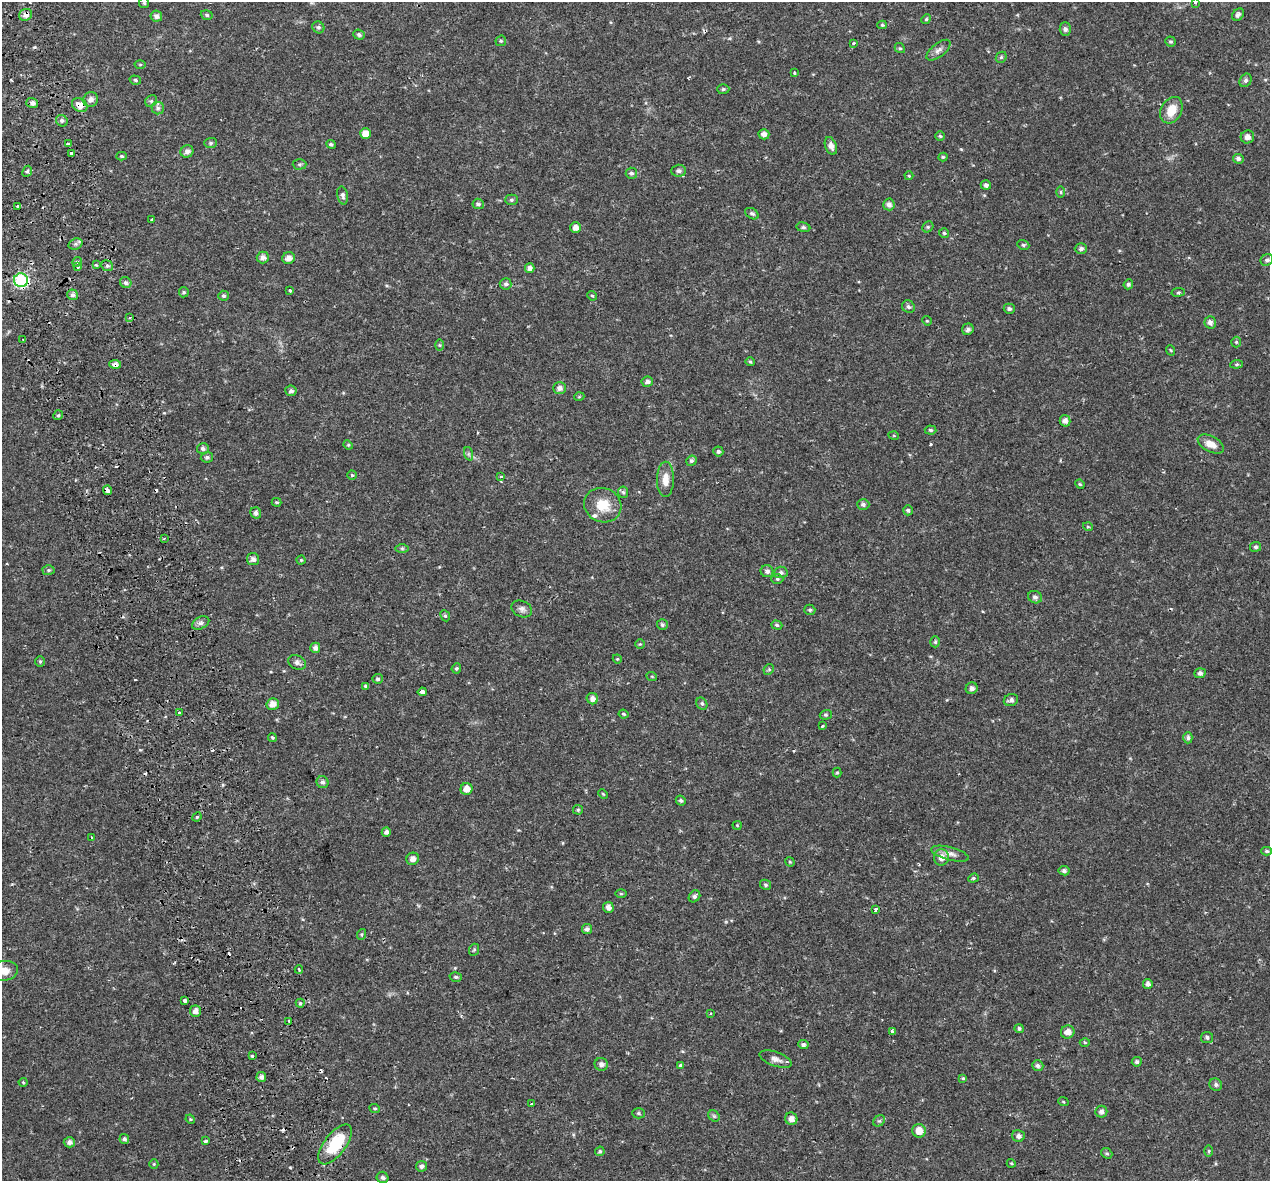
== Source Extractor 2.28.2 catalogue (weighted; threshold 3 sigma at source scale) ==
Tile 11 of 4 x 4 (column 3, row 3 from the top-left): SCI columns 2587-3854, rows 1341-2519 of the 5174 x 4987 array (HDU 1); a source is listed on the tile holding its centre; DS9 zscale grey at full resolution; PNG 1272 x 1183 px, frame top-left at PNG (2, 2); each listed source drawn as its Kron ellipse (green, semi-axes under 4 px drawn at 4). Shown black and unused: <1% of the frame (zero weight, under 2 of 3 exposures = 5% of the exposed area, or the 3 px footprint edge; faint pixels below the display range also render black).
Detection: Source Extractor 2.28.2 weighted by HDU 2 'WHT'; one run over the whole footprint, this tile lists its part. Background 0.0266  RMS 0.0031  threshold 0.0138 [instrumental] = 3 sigma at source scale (4.5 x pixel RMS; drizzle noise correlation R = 1.50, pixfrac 1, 0.0396/0.0396 arcsec/px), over >= 5 px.
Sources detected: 248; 13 cosmic-ray / hot-pixel residue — neither listed nor drawn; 2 inside a brighter listed object's ellipse — not listed separately; the other 233 listed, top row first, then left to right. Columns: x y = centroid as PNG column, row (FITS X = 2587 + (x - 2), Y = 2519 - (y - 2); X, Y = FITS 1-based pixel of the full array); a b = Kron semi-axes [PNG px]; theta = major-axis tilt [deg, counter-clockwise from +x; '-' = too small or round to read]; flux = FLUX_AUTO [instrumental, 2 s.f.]
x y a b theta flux
1195 2 3 3 - 0.75
144 3 5 5 - 0.42
26 15 7 5 33 1.7
207 15 6 4 -18 0.5
1238 15 7 5 53 1
156 16 6 5 - 1.1
926 19 5 4 - 0.44
882 25 5 4 - 0.38
318 27 6 5 - 0.66
1065 29 6 5 - 0.91
359 35 6 5 - 0.71
501 41 5 5 - 0.43
1170 41 5 5 - 0.45
854 43 3 3 - 0.78
900 48 5 4 - 0.42
938 50 14 6 38 1.4
1001 57 6 5 - 0.46
140 64 5 3 - 0.31
795 73 3 3 - 0.84
135 80 6 4 -18 0.44
1246 80 7 5 58 0.79
723 89 6 5 - 0.48
91 99 8 7 - 1.3
151 101 6 5 - 0.6
32 103 6 5 - 1.4
80 105 8 6 -34 2.2
158 108 6 6 - 0.74
1171 110 14 10 62 5
62 121 6 5 - 0.77
365 133 5 5 - 2.6
764 134 5 5 - 1.2
940 136 5 4 - 0.43
1247 137 7 6 - 1.3
211 143 6 5 - 0.54
68 144 4 3 - 1.6
331 144 5 4 - 0.51
831 146 9 5 -69 1.7
187 151 6 6 - 1.3
72 154 4 3 - 2.6
122 156 5 4 - 0.46
943 157 4 4 - 0.36
1238 159 5 5 - 0.88
300 164 7 5 1 0.54
27 171 6 4 63 0.62
679 171 7 6 - 0.95
631 173 6 5 - 0.68
909 176 4 4 - 0.29
986 185 5 5 - 0.85
1061 192 5 3 - 0.37
343 195 9 5 -78 0.95
511 200 6 5 - 0.58
478 204 5 5 - 0.74
889 204 6 6 - 1.2
17 207 3 3 - 1.8
752 214 7 5 -31 0.78
151 219 3 3 - 0.44
803 227 7 4 -9 0.63
928 227 6 5 - 0.49
576 228 5 5 - 1.8
944 233 5 5 - 0.44
75 244 7 5 20 0.76
1023 245 6 4 -22 0.48
1081 249 6 5 - 0.75
263 257 6 6 - 1.2
288 258 6 5 - 1.8
1267 260 6 5 - 0.75
77 262 5 4 - 0.45
96 265 4 4 - 0.33
77 266 3 3 - 1.4
107 266 6 5 - 0.62
530 268 5 5 - 1.3
21 280 7 7 - 40
126 283 6 5 - 0.79
506 284 6 5 - 0.71
1128 284 5 4 - 0.57
290 290 3 3 - 0.9
184 292 5 5 - 0.44
1178 292 7 3 8 0.51
73 295 5 5 - 0.83
224 296 5 5 - 0.6
592 296 5 4 - 0.43
908 307 6 6 - 0.81
1009 309 5 5 - 0.7
130 318 3 3 - 1.6
927 321 5 4 - 0.28
1210 322 6 5 - 1.2
968 329 6 5 - 0.92
23 339 3 2 - 0.31
1236 342 5 5 - 0.42
440 345 5 4 - 0.33
1170 350 5 3 - 0.29
750 362 4 4 - 0.33
115 364 6 4 -6 1.2
1237 364 6 4 6 0.46
647 382 6 5 - 1.2
559 388 6 6 - 1.2
291 391 6 5 - 0.89
579 397 5 3 - 0.27
58 415 5 4 - 0.49
1065 421 6 5 - 1.4
930 430 6 4 -5 0.55
894 436 5 3 - 0.28
1211 444 14 8 -28 2.9
348 445 5 4 - 0.35
203 449 6 5 - 0.79
718 451 5 5 - 0.62
469 454 7 4 -71 0.57
207 457 6 5 - 0.65
691 461 5 5 - 0.6
352 475 4 4 - 0.39
501 477 3 3 - 1.8
665 479 17 8 89 3
1080 484 5 4 - 0.34
108 490 5 3 - 4.8
623 492 5 5 - 0.57
276 502 5 3 - 0.37
863 504 6 5 - 0.71
603 505 19 17 -23 6.3
908 510 5 5 - 0.59
256 513 6 5 - 1.1
1088 527 5 3 - 0.28
165 538 3 2 - 0.3
1256 547 5 5 - 0.54
402 548 7 4 0 0.49
253 559 6 6 - 1.3
301 560 4 4 - 0.42
49 570 6 5 - 0.46
767 571 6 6 - 0.88
781 572 6 5 - 0.83
777 579 6 5 - 0.48
1035 597 7 6 - 1
522 609 10 8 -25 1.3
810 610 5 5 - 0.52
445 616 6 4 -65 0.49
201 623 9 6 26 0.97
662 625 5 5 - 0.62
777 625 6 4 -18 0.5
935 642 5 4 - 0.52
640 644 5 4 - 0.33
315 648 5 5 - 1.3
617 659 4 4 - 0.32
40 661 5 5 - 0.44
297 662 9 6 -29 1.2
456 668 5 4 - 0.44
769 669 6 4 45 0.47
1200 673 5 4 - 0.85
652 677 5 3 - 0.27
378 679 5 5 - 0.59
366 686 4 4 - 0.58
972 688 6 5 - 0.84
422 692 4 3 - 3.3
592 699 6 5 - 1.5
1011 700 7 6 - 1
273 704 6 5 - 2.1
702 704 6 5 - 0.57
179 712 3 3 - 1.1
624 714 5 3 - 0.36
826 715 6 4 19 0.47
822 726 3 2 - 0.45
272 737 4 4 - 0.41
1188 738 6 4 -89 0.86
837 773 5 4 - 0.36
322 782 6 5 - 0.9
466 789 6 6 - 2.2
603 794 5 3 - 0.32
681 801 5 4 - 0.57
578 810 5 4 - 0.38
197 817 5 4 - 0.37
737 825 4 4 - 0.3
386 832 5 4 - 0.85
91 837 4 2 - 0.31
1267 851 5 4 - 0.5
950 854 19 6 -15 2
941 857 8 7 - 2.5
413 859 6 6 - 1.5
790 862 5 3 - 0.3
1064 871 5 4 - 0.78
973 878 5 4 - 0.44
766 885 6 5 - 0.51
621 894 6 4 -1 0.34
694 896 6 5 - 0.8
608 907 5 5 - 1.2
875 909 3 3 - 0.96
587 929 5 5 - 0.88
362 934 5 3 - 0.34
474 950 6 4 66 0.45
299 970 4 3 - 0.5
4 971 13 10 8 3.2
456 977 6 4 -15 0.55
1148 984 5 5 - 0.9
184 1001 3 3 - 1.6
300 1003 4 4 - 0.47
195 1011 6 5 - 1.5
711 1013 3 3 - 0.34
289 1021 3 2 - 0.84
1019 1028 4 4 - 0.57
893 1031 3 3 - 1.1
1068 1032 7 6 - 1.7
1207 1037 6 5 - 0.67
1085 1042 5 3 - 0.27
803 1044 5 4 - 0.71
252 1056 4 3 - 0.86
775 1059 17 7 -20 1.7
1137 1062 5 4 - 0.73
601 1064 7 6 - 1.1
681 1066 4 4 - 0.6
1038 1066 5 5 - 0.77
261 1077 5 5 - 1.3
963 1078 4 4 - 0.35
23 1082 4 4 - 0.29
1216 1085 6 6 - 0.75
1063 1101 5 3 - 0.26
531 1104 3 3 - 1.1
375 1108 5 4 - 0.42
1101 1112 6 6 - 1.1
638 1113 6 5 - 0.52
714 1116 6 5 - 0.55
190 1119 5 4 - 0.28
791 1119 6 6 - 1.6
879 1121 6 5 - 0.55
919 1131 7 6 - 2.9
1018 1136 6 6 - 1.2
124 1139 5 4 - 0.82
205 1141 3 3 - 0.88
69 1142 5 5 - 1.1
335 1144 23 11 52 12
600 1151 5 4 - 0.5
1209 1151 6 4 89 0.41
1107 1153 6 5 - 0.44
1011 1163 5 3 - 0.29
154 1164 5 4 - 0.35
421 1166 5 5 - 0.85
382 1177 6 5 - 0.71
Overlapping masked pixels (flux is a lower limit): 6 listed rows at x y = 26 15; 80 105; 21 280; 115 364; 108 490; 335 1144
Isophote crosses this tile's border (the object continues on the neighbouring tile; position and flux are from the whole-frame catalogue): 2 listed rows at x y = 1195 2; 4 971